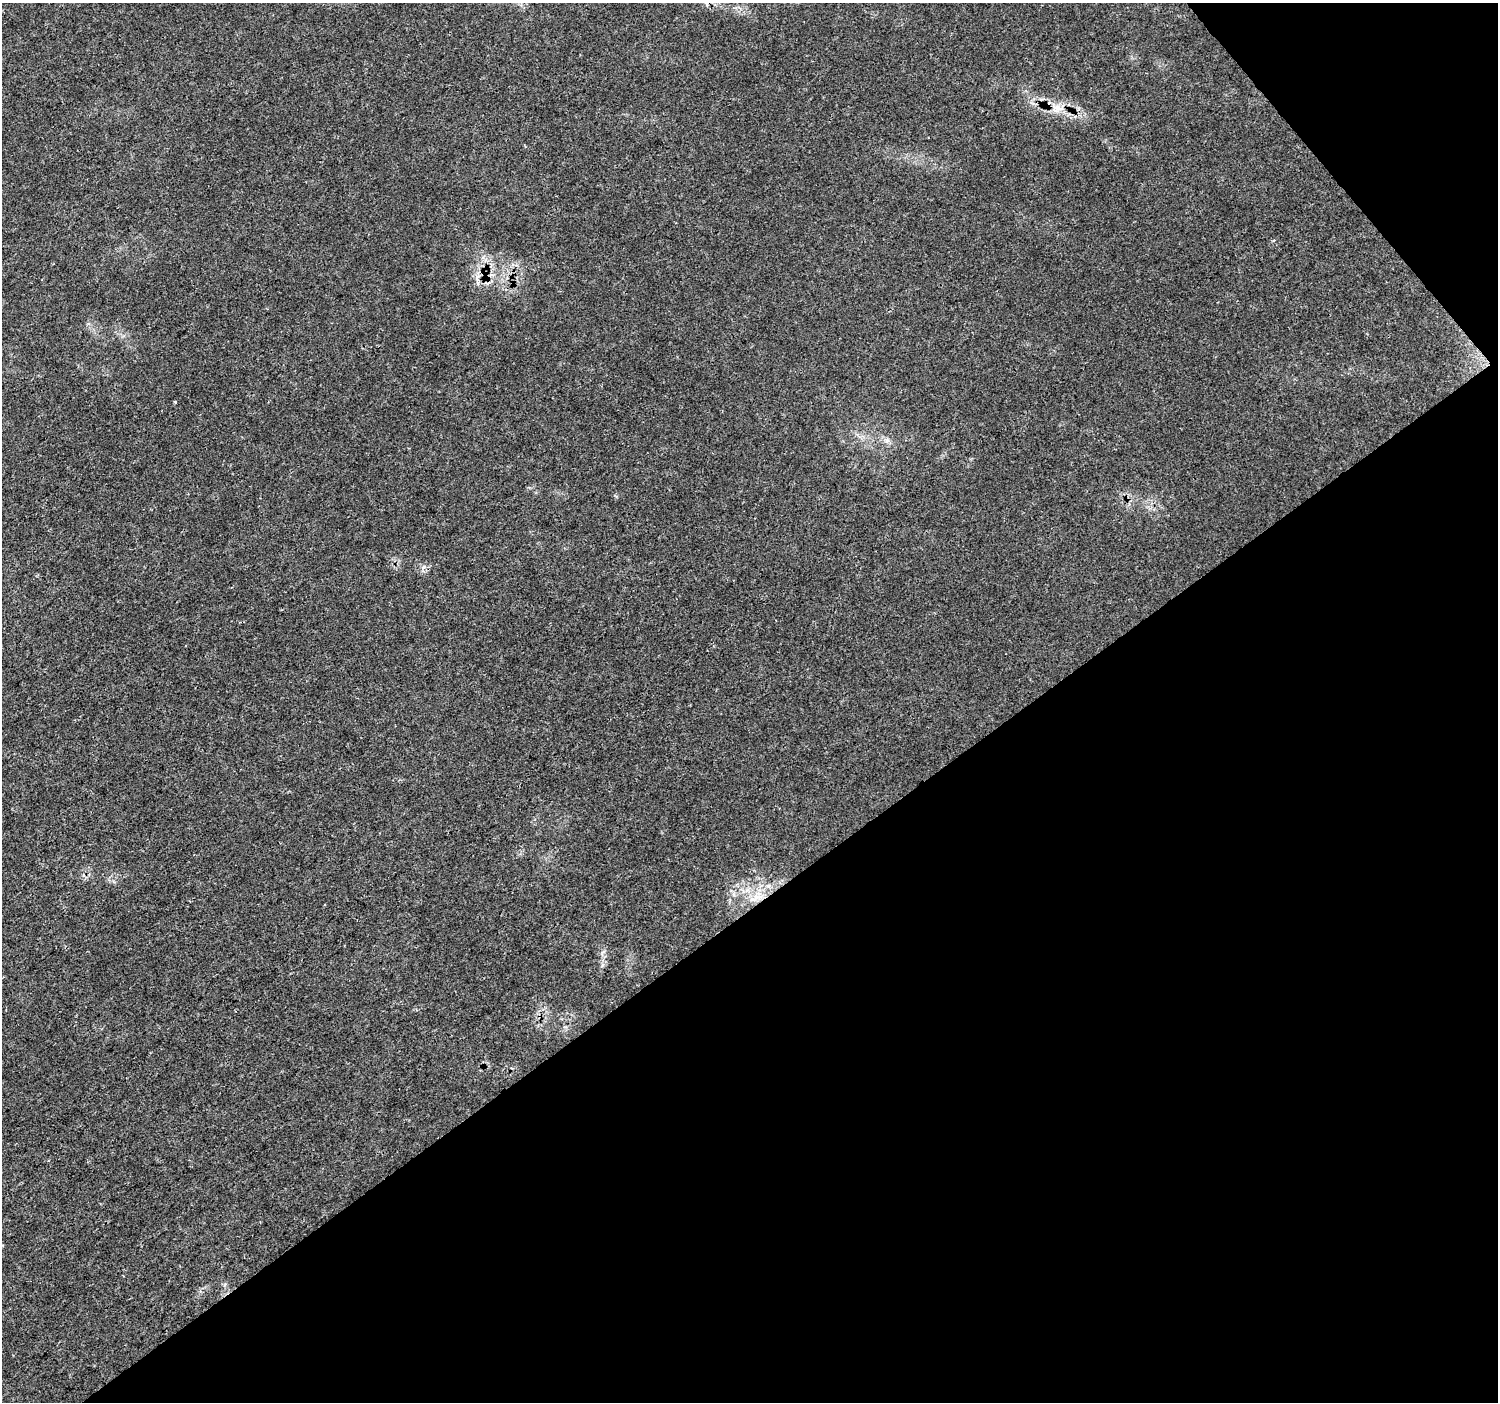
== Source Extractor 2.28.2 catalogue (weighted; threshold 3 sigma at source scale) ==
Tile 12 of 4 x 4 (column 4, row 3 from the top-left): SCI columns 4497-5992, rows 1605-3004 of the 5995 x 5943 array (HDU 1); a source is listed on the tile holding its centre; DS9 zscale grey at full resolution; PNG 1500 x 1404 px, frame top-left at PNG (2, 3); no overlay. Shown black and unused: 38% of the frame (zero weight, under 3 of 4 exposures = <1% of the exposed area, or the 3 px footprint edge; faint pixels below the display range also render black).
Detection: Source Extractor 2.28.2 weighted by HDU 2 'WHT'; one run over the whole footprint, this tile lists its part. Background 0.0245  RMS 0.0021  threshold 0.0096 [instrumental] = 3 sigma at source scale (4.5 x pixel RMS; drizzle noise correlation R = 1.50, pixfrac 1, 0.0396/0.0396 arcsec/px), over >= 5 px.
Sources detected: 7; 2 cosmic-ray / hot-pixel residue — not listed; the other 5 listed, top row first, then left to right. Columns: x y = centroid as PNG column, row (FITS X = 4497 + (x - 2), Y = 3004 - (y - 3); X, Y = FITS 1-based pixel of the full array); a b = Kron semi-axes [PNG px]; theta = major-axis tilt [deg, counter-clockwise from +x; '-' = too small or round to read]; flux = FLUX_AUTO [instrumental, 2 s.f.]
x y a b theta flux
1059 108 20 7 -16 2.3
175 402 3 3 - 0.29
887 440 7 6 - 0.67
424 567 7 4 34 0.51
756 898 28 8 17 3.5